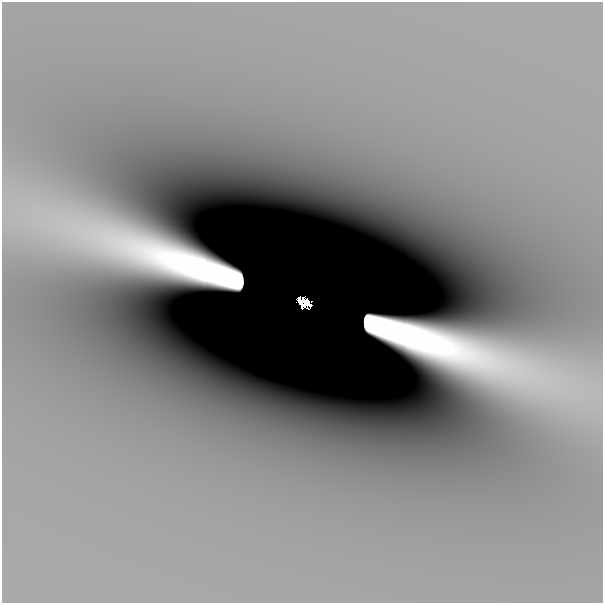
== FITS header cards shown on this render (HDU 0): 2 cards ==
NAXIS1  =                  601
NAXIS2  =                  601

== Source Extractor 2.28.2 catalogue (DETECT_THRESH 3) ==
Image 601 x 601 px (HDU 0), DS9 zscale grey, 1 PNG px = 1 image px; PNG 605 x 605 px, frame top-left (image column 1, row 601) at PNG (2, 2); no overlay
Background -2.89e-10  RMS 1.2e-10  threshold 3.46e-10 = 3 sigma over >= 5 px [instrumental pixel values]
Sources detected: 3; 2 with non-positive FLUX_AUTO (blend fragments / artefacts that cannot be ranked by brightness) are not listed; the other 1 listed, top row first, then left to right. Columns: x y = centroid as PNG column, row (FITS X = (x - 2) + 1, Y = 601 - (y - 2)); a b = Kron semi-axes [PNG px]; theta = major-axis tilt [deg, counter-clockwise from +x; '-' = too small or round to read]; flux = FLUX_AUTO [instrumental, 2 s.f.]
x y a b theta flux
305 303 13 8 -23 1
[2 non-positive-flux detections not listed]